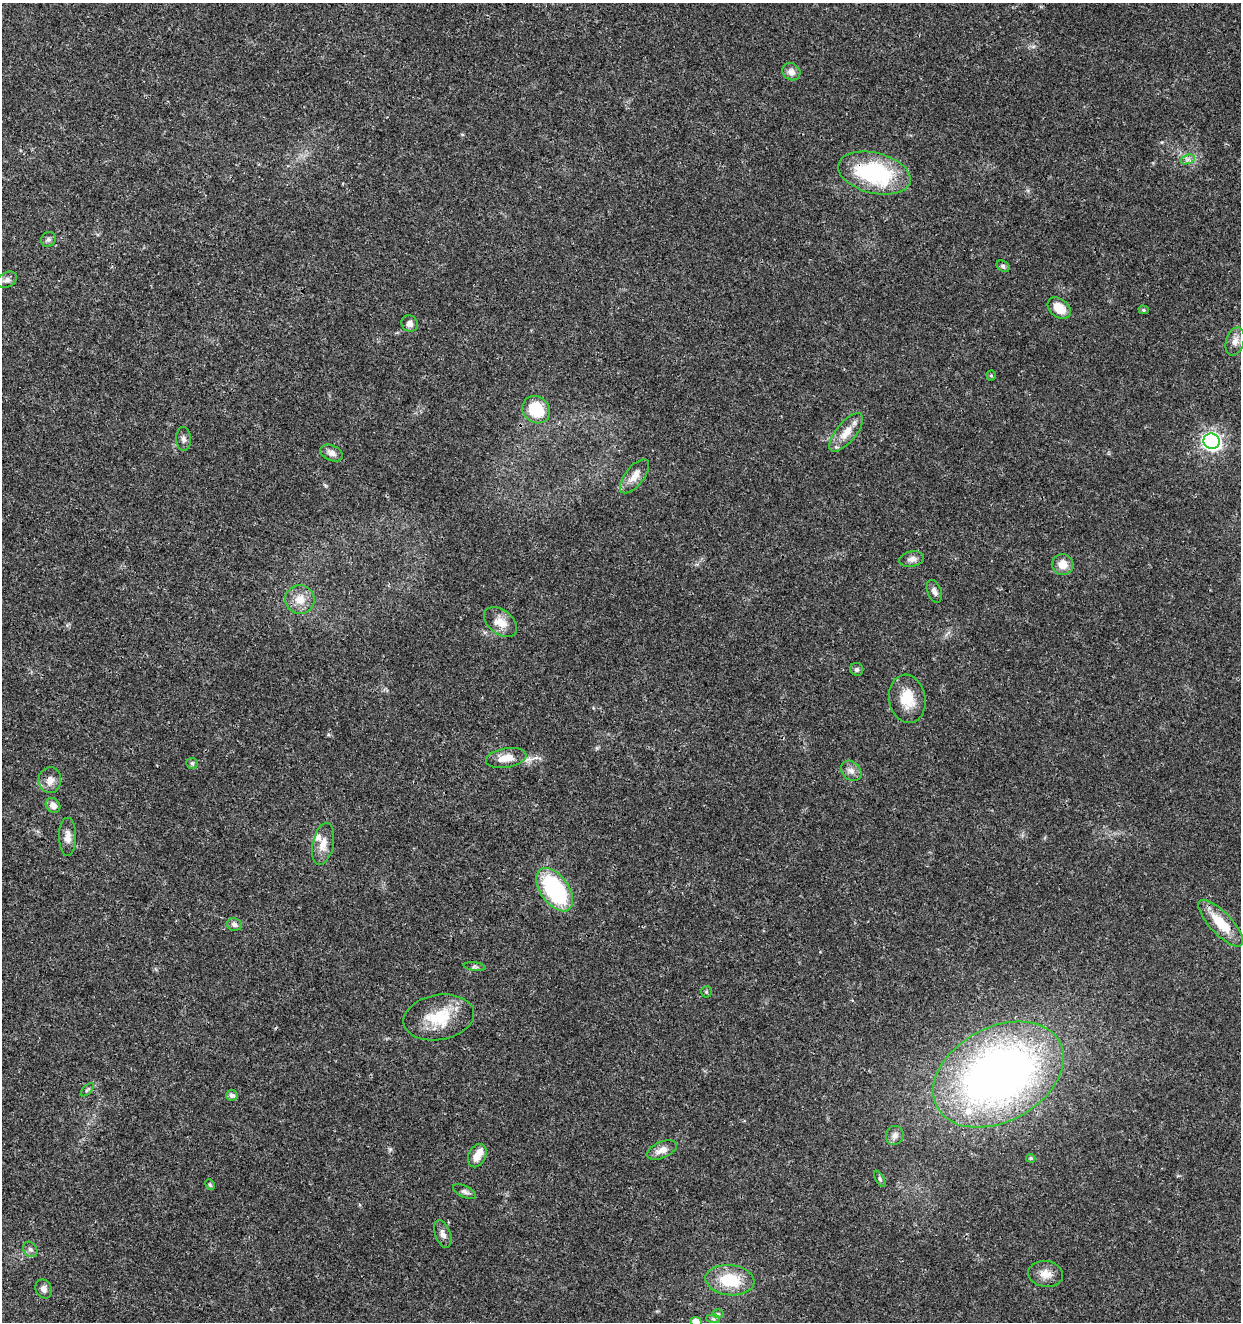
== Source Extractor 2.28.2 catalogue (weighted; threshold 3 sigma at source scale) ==
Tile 11 of 4 x 4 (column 3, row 3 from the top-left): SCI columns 2763-4001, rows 1325-2644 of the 5462 x 5297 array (HDU 1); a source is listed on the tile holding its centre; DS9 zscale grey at full resolution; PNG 1243 x 1324 px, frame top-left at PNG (2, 3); each listed source drawn as its Kron ellipse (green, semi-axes under 4 px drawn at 4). Shown black and unused: <1% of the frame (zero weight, under 3 of 4 exposures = <1% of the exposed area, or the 3 px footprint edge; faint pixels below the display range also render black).
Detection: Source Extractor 2.28.2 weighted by HDU 2 'WHT'; one run over the whole footprint, this tile lists its part. Background 0.0181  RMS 0.002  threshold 0.00906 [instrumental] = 3 sigma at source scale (4.5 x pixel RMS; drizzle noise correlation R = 1.50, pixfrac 1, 0.0396/0.0396 arcsec/px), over >= 5 px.
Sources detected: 58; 3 inside a brighter listed object's ellipse — not listed separately; the other 55 listed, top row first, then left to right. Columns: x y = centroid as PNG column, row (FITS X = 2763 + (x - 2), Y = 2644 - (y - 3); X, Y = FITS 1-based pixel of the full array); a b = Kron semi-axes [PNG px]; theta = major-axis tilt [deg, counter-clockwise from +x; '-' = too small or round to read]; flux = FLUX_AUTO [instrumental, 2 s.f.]
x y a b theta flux
791 72 9 8 - 1.2
1188 159 7 4 18 0.57
874 173 37 20 -14 20
48 240 8 7 - 0.55
1003 266 7 5 -32 0.48
7 280 11 7 27 0.91
1059 308 13 9 -40 3.3
1144 310 5 4 - 0.29
410 324 8 8 - 1.1
1235 341 14 9 73 1.5
991 375 5 4 - 0.27
536 410 15 12 -42 7.9
846 432 24 10 50 3
184 439 12 7 -87 0.81
1211 441 8 7 - 80
332 453 12 7 -23 1.1
634 476 20 9 52 2.2
912 559 12 7 9 1.1
1063 564 11 10 - 2.4
934 591 12 7 -69 0.89
300 600 14 14 - 2.9
501 622 19 12 -38 2.6
857 669 7 6 - 0.52
907 699 24 18 -80 4.9
506 758 20 9 10 2.7
192 763 6 5 - 0.38
851 771 11 9 -42 1.1
50 780 13 11 84 1.6
53 805 8 6 -49 1.4
67 837 19 8 -90 1.7
323 844 21 10 78 2.4
555 890 25 14 -55 21
1221 923 30 11 -46 5.9
234 924 7 6 - 0.76
475 967 11 4 -8 0.43
706 992 5 5 - 0.28
439 1017 36 22 9 8
998 1075 69 47 28 120
87 1090 8 4 45 0.32
232 1095 5 5 - 0.77
895 1135 10 8 67 0.93
662 1150 16 8 23 1.8
477 1156 12 8 65 2.2
1031 1158 5 3 - 0.25
880 1179 9 4 -60 0.36
210 1185 6 4 -65 0.28
464 1192 12 6 -25 0.64
443 1234 14 7 -69 1.1
30 1249 8 6 -54 0.63
1046 1274 17 13 -8 2.3
730 1280 24 15 -6 8
44 1289 10 7 -62 0.93
718 1314 6 4 -1 0.27
713 1319 7 4 -2 0.37
696 1322 6 5 - 2.4
Overlapping masked pixels (flux is a lower limit): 1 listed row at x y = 874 173
Isophote crosses this tile's border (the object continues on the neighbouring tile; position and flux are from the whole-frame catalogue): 1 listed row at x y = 696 1322